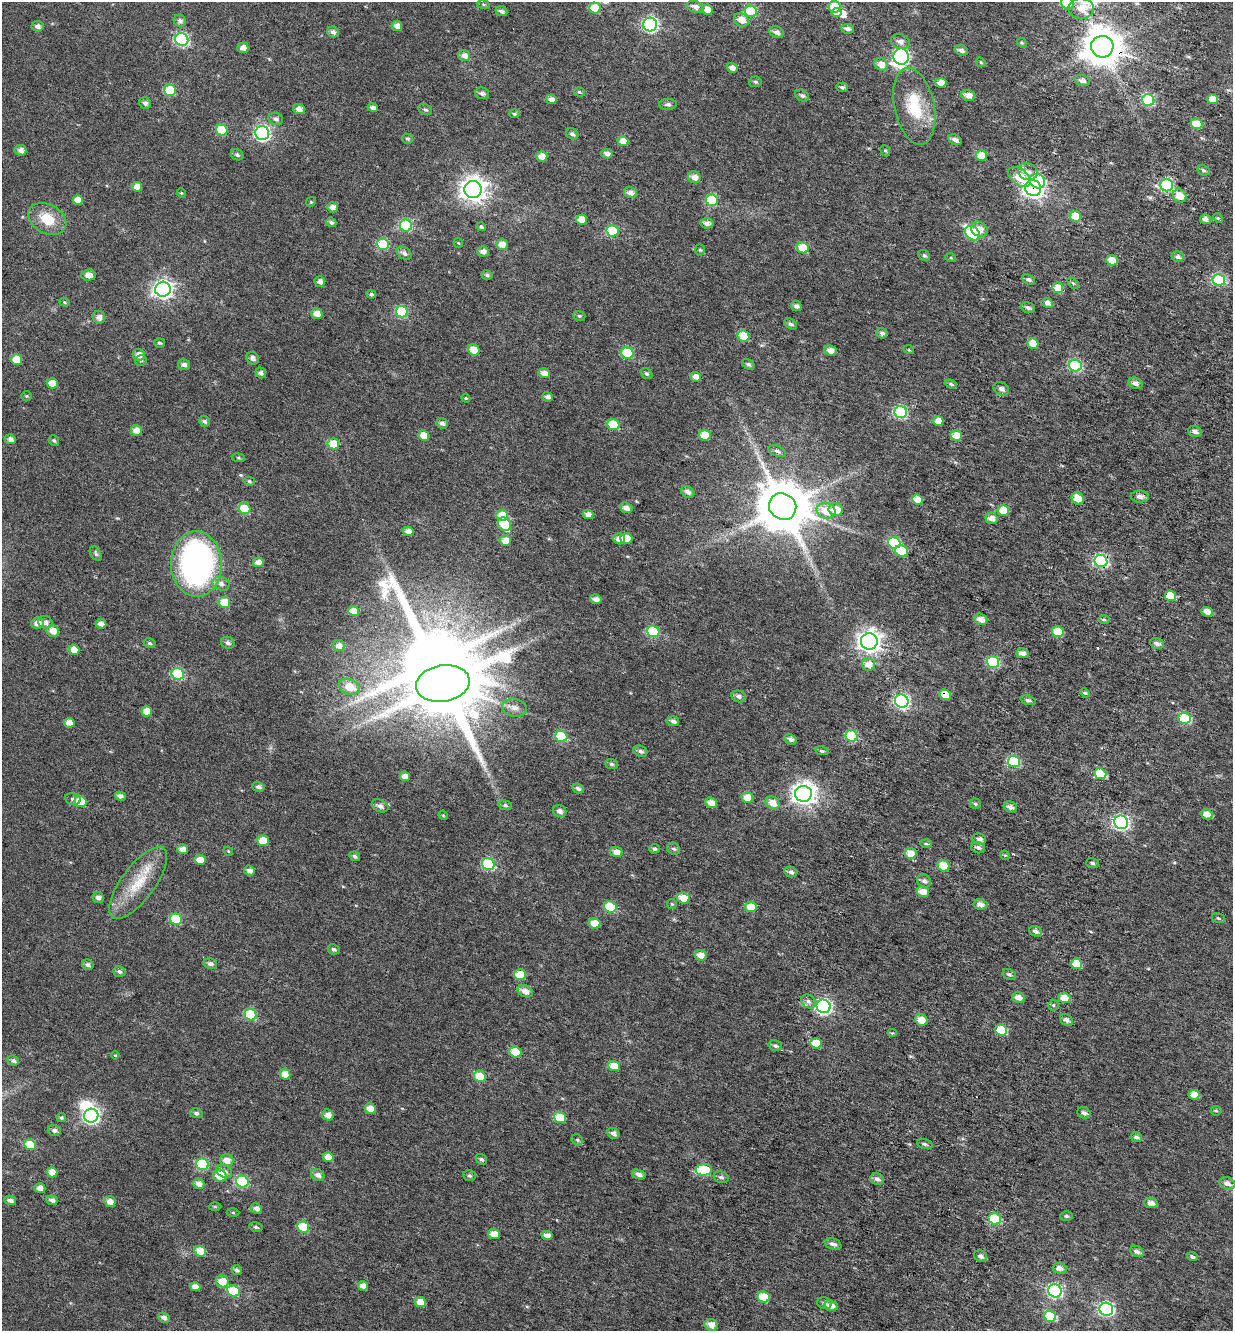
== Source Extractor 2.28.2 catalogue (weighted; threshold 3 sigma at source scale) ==
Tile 10 of 4 x 4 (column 2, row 3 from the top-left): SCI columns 1697-2927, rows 1485-2813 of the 5792 x 5631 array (HDU 1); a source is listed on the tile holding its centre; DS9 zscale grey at full resolution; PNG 1235 x 1333 px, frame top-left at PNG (2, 2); each listed source drawn as its Kron ellipse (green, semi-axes under 4 px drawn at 4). Shown black and unused: <1% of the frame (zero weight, under 4 of 7 exposures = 11% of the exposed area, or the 3 px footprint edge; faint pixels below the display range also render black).
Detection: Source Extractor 2.28.2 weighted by HDU 2 'WHT'; one run over the whole footprint, this tile lists its part. Background 0.0106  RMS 0.0051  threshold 0.0209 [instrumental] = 3 sigma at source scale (4.09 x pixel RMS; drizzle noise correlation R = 1.36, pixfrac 0.8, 0.0396/0.0396 arcsec/px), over >= 5 px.
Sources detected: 376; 5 inside a brighter object's white glare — neither listed nor drawn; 1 inside a brighter listed object's ellipse — not listed separately; the other 370 listed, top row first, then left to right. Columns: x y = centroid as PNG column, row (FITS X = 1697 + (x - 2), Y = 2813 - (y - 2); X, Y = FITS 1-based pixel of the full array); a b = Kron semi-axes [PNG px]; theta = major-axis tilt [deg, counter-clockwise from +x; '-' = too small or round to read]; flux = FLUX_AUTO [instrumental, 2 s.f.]
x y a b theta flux
1067 3 7 6 - 9.1
483 5 6 3 -9 0.6
695 7 8 5 -23 2.2
835 7 6 6 - 18
595 8 6 5 - 15
1081 8 13 10 -2 6
707 10 5 5 - 4
501 11 6 5 - 1.4
751 11 6 5 - 25
837 13 5 4 - 2.2
741 20 7 6 - 4.3
180 21 6 6 - 1.4
650 24 7 7 - 84
38 26 6 5 - 1.8
397 26 5 5 - 3.1
847 29 6 4 -8 1.4
333 32 6 5 - 1.6
776 32 7 5 -24 1.8
182 39 7 6 - 60
900 42 9 7 -17 2.3
1022 43 5 4 - 0.51
1102 47 11 10 - 1100
243 48 5 5 - 2.8
961 50 7 5 -22 1.6
464 55 6 5 - 2.7
901 57 8 7 - 84
981 62 5 4 - 0.54
881 64 7 6 - 4
732 68 5 5 - 2.6
1082 80 8 5 -14 1.5
755 82 6 5 - 0.89
941 83 5 5 - 5
842 87 6 4 -4 1.1
170 90 6 5 - 22
579 92 5 4 - 0.61
482 93 7 5 -13 1.5
968 95 7 5 -18 3.1
802 96 7 5 -29 1.1
551 99 5 5 - 2.9
1213 99 5 4 - 4.4
1148 100 6 6 - 40
145 103 6 5 - 1.4
668 104 9 5 0 1.1
914 106 39 20 -78 19
373 108 5 4 - 1.6
299 109 6 5 - 2.7
425 109 7 5 -24 0.87
514 114 5 4 - 0.7
276 119 7 6 - 1.4
1197 124 6 5 - 6.7
222 130 6 5 - 18
262 133 7 7 - 96
572 134 6 5 - 1.2
407 139 5 5 - 0.82
955 140 7 5 -26 1.9
623 141 5 5 - 6.3
21 150 6 5 - 2.1
885 151 6 4 -66 0.65
607 154 6 4 -11 1.9
237 155 6 5 - 1.1
981 155 5 5 - 7.7
542 156 5 5 - 4.3
1203 170 6 5 - 0.86
1028 172 10 8 -18 2.9
694 177 6 5 - 3.3
1019 177 13 8 -38 9
1037 181 8 7 - 16
1167 185 6 6 - 43
137 187 5 4 - 4
1033 188 8 7 - 210
473 189 8 8 - 400
181 193 5 4 - 0.49
631 193 6 5 - 2.6
1180 196 7 6 - 5.9
78 200 5 5 - 5
712 200 6 5 - 24
311 202 5 4 - 0.56
332 207 5 5 - 2.6
1075 216 6 5 - 8.8
1218 218 5 4 - 0.54
47 219 20 14 -29 10
1205 219 5 5 - 2.3
582 220 5 5 - 6.9
331 222 5 4 - 0.96
707 223 7 5 -12 2
406 225 6 6 - 35
481 227 5 4 - 0.72
979 229 8 7 - 3.8
613 231 6 5 - 24
972 233 8 6 -43 41
458 243 5 4 - 0.5
383 244 6 5 - 24
502 244 6 5 - 4
803 248 6 5 - 14
700 250 5 5 - 0.65
483 251 6 5 - 2.5
404 253 8 5 -37 1.5
924 255 6 5 - 0.9
1178 257 6 5 - 1.3
951 258 5 3 - 0.47
1112 260 6 5 - 5.5
88 275 7 5 4 2.7
487 275 6 4 -12 0.84
1029 280 7 4 -24 1.2
1219 280 6 6 - 40
320 281 5 5 - 2.2
1073 283 6 4 -45 0.67
1058 288 5 5 - 10
163 289 7 7 - 190
371 294 5 4 - 0.8
65 302 5 4 - 0.53
1047 303 6 4 -27 2.2
796 306 6 5 - 1.6
1028 308 7 5 -18 1.2
402 312 6 5 - 36
317 314 6 5 - 3.9
579 316 6 4 -20 0.67
99 317 6 6 - 2.5
791 324 7 5 -33 1.2
882 333 5 5 - 1.5
743 336 6 5 - 12
159 343 5 4 - 0.72
1033 344 5 5 - 7
474 350 6 5 - 6.8
909 350 5 3 - 0.43
830 351 6 5 - 3.6
627 353 6 5 - 24
139 355 6 6 - 3.4
252 358 6 6 - 1.6
17 359 5 5 - 8.7
141 361 6 5 - 0.69
748 364 7 4 -31 1
184 365 6 5 - 1.5
1075 366 6 6 - 44
261 373 5 5 - 1.4
544 373 6 5 - 3
647 374 6 5 - 0.75
696 377 5 5 - 2.9
52 383 5 5 - 5.8
1136 383 7 5 -23 1.7
951 384 6 4 -17 0.86
1001 389 8 6 -29 2
27 396 5 4 - 0.54
548 397 5 4 - 1.6
466 398 4 4 - 0.47
901 412 6 6 - 48
205 421 6 5 - 0.99
938 421 5 5 - 5.6
442 423 6 5 - 1.6
613 425 6 5 - 17
136 430 5 5 - 3.9
1195 432 7 5 -20 1.9
424 435 5 5 - 7.6
705 435 6 5 - 9
956 436 6 5 - 6.4
10 439 5 4 - 1.9
54 440 5 5 - 0.83
333 444 6 5 - 13
777 451 9 5 -24 1.2
238 458 6 3 -8 0.57
249 481 5 4 - 0.69
688 492 7 5 -32 2.1
1140 497 9 6 -1 2
1078 498 6 6 - 5.5
917 500 6 5 - 5.8
783 507 14 13 - 2600
626 508 6 5 - 2.5
245 509 6 5 - 17
836 510 7 6 - 5.9
1003 510 5 5 - 8.5
826 511 9 8 - 9.2
588 514 5 5 - 2.5
502 515 6 5 - 8.6
991 518 6 5 - 3.3
504 524 7 6 - 17
408 531 5 4 - 2.6
626 538 6 5 - 8.1
619 539 5 5 - 4.1
505 541 6 5 - 5.7
894 543 6 6 - 31
902 551 6 5 - 12
96 553 8 5 -61 0.93
1101 561 6 6 - 64
258 562 5 5 - 3.3
196 564 33 25 -88 130
221 583 9 6 -24 1.9
1170 596 6 5 - 10
596 599 6 4 -11 2.2
224 602 6 5 - 11
354 611 5 5 - 5.6
1207 612 6 4 -21 3
981 619 7 5 -22 3.1
1104 619 6 4 0 0.59
45 622 7 6 - 2.1
38 623 6 5 - 3.2
101 624 5 4 - 2.3
53 631 6 6 - 4.1
653 631 6 5 - 32
1058 632 6 5 - 12
869 641 8 8 - 310
149 643 6 4 -15 0.82
228 643 7 6 - 1.6
1157 643 7 5 -18 1.8
339 646 6 5 - 2.6
74 650 5 5 - 4.7
1022 653 6 5 - 2.2
993 662 6 6 - 39
868 664 6 6 - 4.5
178 674 6 5 - 33
443 684 27 18 9 4300
349 687 11 7 -21 7.6
1085 693 5 4 - 0.62
945 695 6 5 - 9
739 696 7 6 - 1.5
1028 700 8 4 -16 1.1
902 701 7 6 - 86
514 708 12 9 -10 2.7
147 711 5 5 - 7.3
1185 718 6 5 - 24
673 721 6 5 - 1.9
69 723 5 4 - 4.2
561 736 6 5 - 28
851 736 6 5 - 30
791 739 6 5 - 1.5
640 751 7 5 -23 1.2
822 751 6 4 -12 0.77
1014 762 6 5 - 34
611 764 6 5 - 0.89
1100 774 6 5 - 15
405 776 5 4 - 2.9
258 787 6 5 - 1.4
578 789 6 5 - 1.2
803 794 8 8 - 320
120 796 5 4 - 1.6
747 797 6 5 - 5.8
73 799 8 5 -10 1.1
81 801 6 5 - 14
711 803 6 5 - 3.9
772 803 7 6 - 4.1
975 804 6 5 - 0.88
505 805 7 5 -10 0.83
380 806 9 6 -24 2
1010 807 7 5 -17 1.8
560 811 7 6 - 1.8
1207 814 6 5 - 3.4
443 815 5 3 - 0.41
1121 822 7 6 - 100
979 839 7 5 -18 1.6
263 841 6 5 - 7.8
926 844 6 4 -2 0.62
978 848 7 5 -16 1.4
182 849 5 5 - 3.2
654 849 5 5 - 0.91
674 849 7 6 - 1.1
228 851 5 4 - 0.45
616 852 6 5 - 3.2
911 853 6 5 - 5.3
1005 855 5 4 - 0.49
355 856 5 4 - 1.2
200 860 5 5 - 5.6
1092 863 6 5 - 0.87
488 864 6 6 - 38
943 866 6 5 - 13
249 871 5 5 - 2
791 872 6 5 - 1.4
924 881 7 6 - 1.5
138 883 43 16 53 16
923 892 6 5 - 5
98 897 6 5 - 2.1
683 898 6 5 - 7
672 904 5 5 - 0.53
980 904 7 5 -7 2.3
610 907 6 5 - 20
751 907 6 5 - 7.2
1218 918 6 5 - 0.77
176 919 6 5 - 23
594 923 6 5 - 6.6
1035 931 6 5 - 1.7
334 949 6 5 - 1.1
701 955 6 5 - 3.8
210 964 7 5 -13 1.5
1076 964 5 5 - 6.8
88 965 6 5 - 1.3
119 972 6 5 - 1.2
1009 974 7 5 -27 1.1
520 975 6 5 - 12
525 991 8 5 -25 3.3
1018 997 6 5 - 2.9
1065 998 6 5 - 5.5
808 1001 7 6 - 1.5
1053 1005 5 5 - 0.68
824 1006 7 6 - 98
250 1014 6 5 - 25
921 1020 6 5 - 5.3
1066 1020 7 5 -38 1.4
1001 1030 6 5 - 15
892 1033 5 4 - 0.54
816 1043 5 5 - 9.3
775 1046 7 5 -18 1
515 1052 6 5 - 11
115 1055 4 4 - 0.52
13 1061 6 5 - 1.1
614 1066 6 5 - 8.4
285 1074 5 5 - 5.1
480 1076 6 5 - 15
1194 1095 5 5 - 4.1
370 1109 5 5 - 4.7
1216 1111 5 4 - 0.63
196 1113 6 5 - 1
1084 1113 6 5 - 1.4
328 1115 6 5 - 3
91 1116 7 7 - 99
61 1118 5 4 - 0.68
560 1118 6 5 - 15
54 1130 6 5 - 1.3
613 1133 6 5 - 1.7
1136 1137 6 5 - 1.4
577 1140 6 5 - 0.72
925 1144 8 4 -16 0.9
30 1145 6 5 - 13
328 1157 5 5 - 5.5
481 1159 6 5 - 1
227 1160 7 6 - 4
202 1164 6 5 - 31
704 1170 8 5 3 21
224 1171 8 6 -25 2.3
52 1172 5 5 - 4.3
639 1174 7 4 -16 1.7
318 1175 7 5 -26 1.8
220 1176 7 6 - 7
469 1176 6 5 - 0.83
721 1177 8 5 -16 1.2
877 1179 7 5 -20 1.7
242 1181 6 6 - 34
1227 1183 8 6 -22 2.3
199 1184 5 5 - 2.8
40 1188 5 5 - 3
10 1200 6 5 - 1.4
52 1200 5 4 - 1.5
110 1202 6 5 - 2.9
1151 1203 7 5 -12 2.4
215 1206 6 4 -1 0.49
256 1208 6 5 - 1.9
233 1213 6 4 0 0.54
1066 1216 6 5 - 0.8
995 1219 6 5 - 19
256 1227 7 4 -11 0.8
303 1227 6 5 - 20
494 1234 6 5 - 4.4
547 1235 5 4 - 2.4
833 1244 9 5 -20 1.8
200 1251 6 5 - 8.5
1137 1251 7 5 -28 1.6
980 1256 7 5 -33 1.5
1192 1257 5 4 - 1.2
1059 1268 7 5 -3 2.5
237 1270 5 5 - 1.1
222 1281 6 6 - 7
363 1286 5 4 - 3.1
195 1287 5 4 - 3.5
233 1291 6 5 - 19
1055 1291 7 6 - 74
764 1297 6 5 - 12
420 1302 5 5 - 6.7
824 1303 7 5 -16 1.2
831 1306 7 5 -21 3.6
1106 1309 7 6 - 76
1050 1316 6 5 - 20
164 1317 6 4 -24 1.6
711 1325 6 5 - 3.9
Overlapping masked pixels (flux is a lower limit): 4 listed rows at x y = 1102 47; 1033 188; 1101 561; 945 695
Isophote crosses this tile's border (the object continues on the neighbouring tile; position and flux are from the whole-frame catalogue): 1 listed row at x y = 1067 3